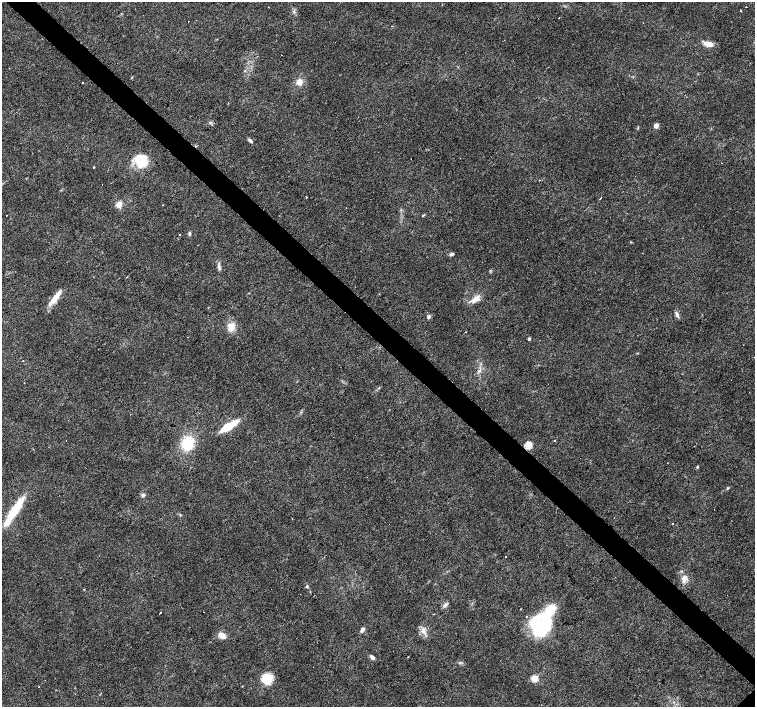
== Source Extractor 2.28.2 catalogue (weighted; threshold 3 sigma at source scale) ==
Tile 11 of 4 x 4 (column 3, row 3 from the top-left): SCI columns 3009-4513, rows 1564-2972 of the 6018 x 6012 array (HDU 1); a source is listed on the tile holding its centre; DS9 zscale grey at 2 x 2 block average (1 PNG px = mean of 2 x 2 image px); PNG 757 x 709 px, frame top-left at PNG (2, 2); no overlay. Shown black and unused: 4% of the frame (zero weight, under 3 of 4 exposures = <1% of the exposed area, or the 3 px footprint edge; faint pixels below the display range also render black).
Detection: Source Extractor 2.28.2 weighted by HDU 2 'WHT'; one run over the whole footprint, this tile lists its part. Background 0.0142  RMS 0.0028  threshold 0.0128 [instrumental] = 3 sigma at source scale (4.5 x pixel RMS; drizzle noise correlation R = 1.50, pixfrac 1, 0.0396/0.0396 arcsec/px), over >= 5 px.
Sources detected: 67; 2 inside a brighter object's white glare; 7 cosmic-ray / hot-pixel residue — not listed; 3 inside a brighter listed object's ellipse — not listed separately; the other 55 listed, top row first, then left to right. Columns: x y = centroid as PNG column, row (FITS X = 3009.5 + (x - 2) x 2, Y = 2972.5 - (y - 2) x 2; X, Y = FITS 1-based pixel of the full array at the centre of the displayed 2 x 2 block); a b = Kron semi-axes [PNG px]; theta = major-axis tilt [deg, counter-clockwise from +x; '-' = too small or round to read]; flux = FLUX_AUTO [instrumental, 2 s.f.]
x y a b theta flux
268 7 2 2 - 0.76
746 7 2 2 - 2.2
741 10 2 2 - 1.1
559 18 2 2 - 0.39
708 44 11 5 -10 5.8
299 82 8 7 - 5
82 83 2 2 - 0.82
210 122 4 3 - 0.79
656 126 3 3 - 11
250 140 6 3 -43 1.7
141 160 14 12 -73 20
94 167 2 2 - 0.68
306 197 3 2 - 0.41
600 199 2 2 - 3.2
119 205 3 3 - 20
163 205 2 2 - 0.26
6 215 2 2 - 0.32
423 215 4 2 - 0.53
189 234 4 4 - 1.1
198 245 2 2 - 2
452 254 5 3 - 1.3
219 269 4 4 - 1.3
56 297 22 6 53 7.9
477 298 9 6 33 4.6
677 314 9 4 -69 1.9
429 317 5 4 - 1.4
231 327 11 9 -71 6.8
187 337 2 2 - 0.89
529 339 3 2 - 1.4
23 360 2 2 - 0.37
479 371 4 4 - 1.3
199 413 2 2 - 0.52
228 426 15 4 31 25
187 443 12 10 80 22
528 445 3 3 - 34
697 467 4 3 - 0.81
728 488 4 2 - 0.59
143 495 5 4 - 1.5
15 509 34 8 56 22
180 515 3 2 - 0.51
673 523 2 2 - 6.9
684 578 11 6 68 4
307 586 4 3 - 0.85
445 605 7 4 58 1.8
160 613 2 2 - 11
433 614 2 2 - 0.52
538 627 23 13 -55 35
362 630 7 4 54 1.9
423 630 10 6 -85 3.9
222 635 10 6 -34 4.3
372 657 6 4 -43 2
408 657 2 2 - 0.32
267 678 10 9 - 16
534 679 3 3 - 22
38 687 2 2 - 0.23
Overlapping masked pixels (flux is a lower limit): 1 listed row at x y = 528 445
Diffuse or blended objects may show on this block-average render without a row.